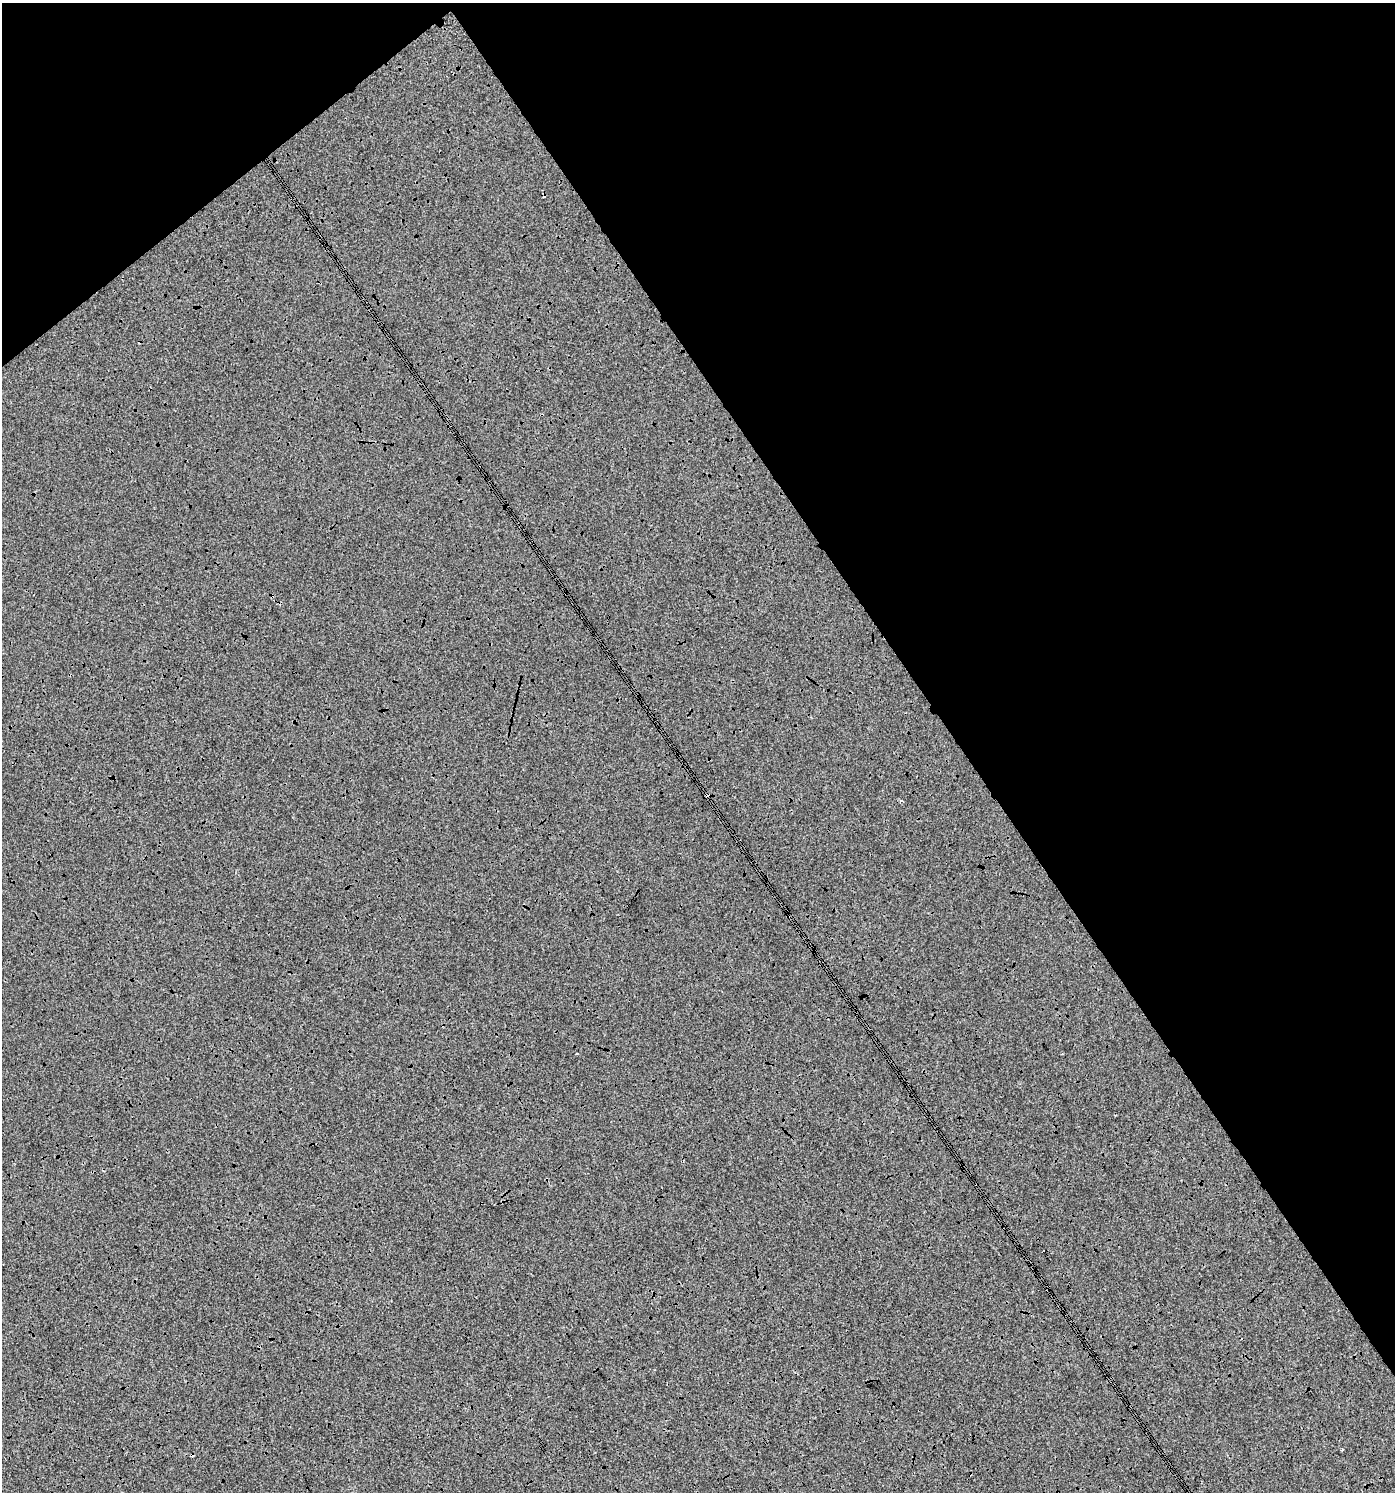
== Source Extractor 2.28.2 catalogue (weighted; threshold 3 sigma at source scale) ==
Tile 3 of 4 x 4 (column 3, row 1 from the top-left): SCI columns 2922-4314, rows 4476-5965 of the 5905 x 5967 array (HDU 1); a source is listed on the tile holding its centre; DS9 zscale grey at full resolution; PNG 1397 x 1494 px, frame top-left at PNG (2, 3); no overlay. Shown black and unused: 36% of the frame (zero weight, under 3 of 4 exposures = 1% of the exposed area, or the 3 px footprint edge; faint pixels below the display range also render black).
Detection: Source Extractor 2.28.2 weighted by HDU 2 'WHT'; one run over the whole footprint, this tile lists its part. Background 1.57e-04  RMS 0.0065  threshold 0.0293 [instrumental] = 3 sigma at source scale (4.5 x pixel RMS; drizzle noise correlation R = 1.50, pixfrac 1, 0.0396/0.0396 arcsec/px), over >= 5 px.
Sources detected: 3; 1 cosmic-ray / hot-pixel residue — not listed; the other 2 listed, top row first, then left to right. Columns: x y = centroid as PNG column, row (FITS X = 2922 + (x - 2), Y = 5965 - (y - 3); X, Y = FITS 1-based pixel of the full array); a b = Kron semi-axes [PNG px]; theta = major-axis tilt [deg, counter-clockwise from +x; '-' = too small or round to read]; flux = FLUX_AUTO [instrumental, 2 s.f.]
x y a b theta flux
901 801 4 3 - 1
1342 1449 3 2 - 1.1